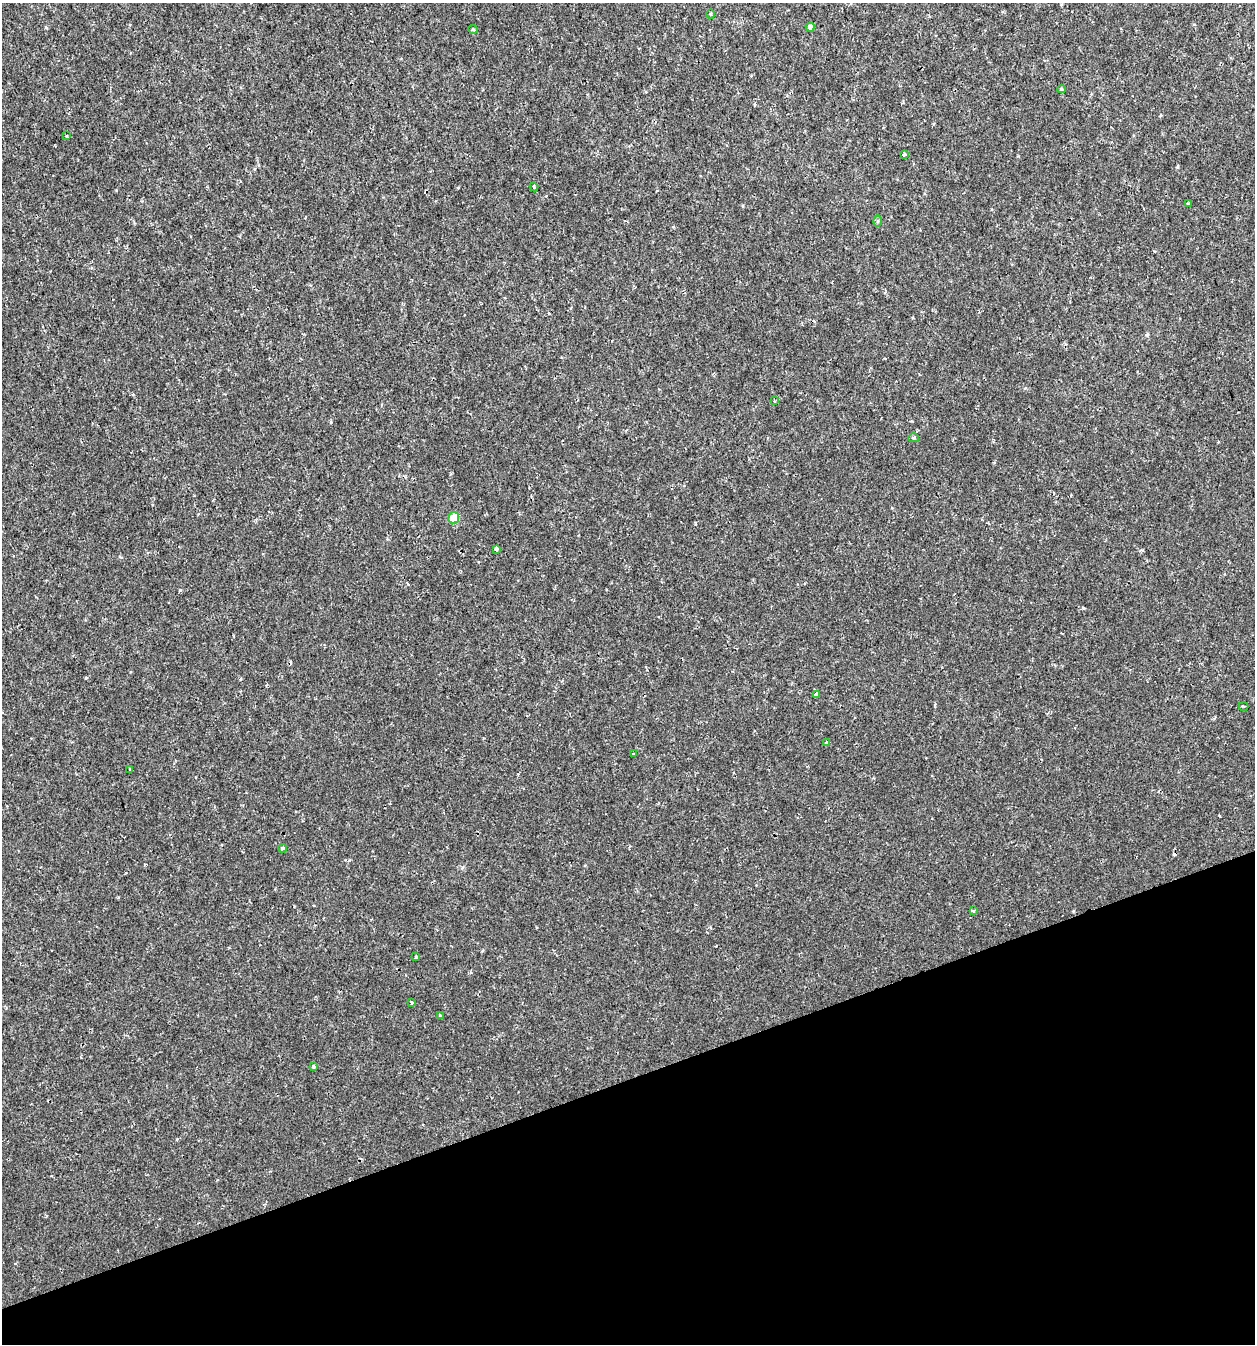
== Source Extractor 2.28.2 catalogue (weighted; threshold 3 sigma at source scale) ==
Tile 14 of 4 x 4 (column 2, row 4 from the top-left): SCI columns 1316-2568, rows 2-1343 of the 5191 x 5369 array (HDU 1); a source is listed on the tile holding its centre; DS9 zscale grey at full resolution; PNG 1257 x 1346 px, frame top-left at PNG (2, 3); each listed source drawn as its Kron ellipse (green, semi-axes under 4 px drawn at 4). Shown black and unused: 20% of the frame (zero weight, under 2 of 3 exposures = <1% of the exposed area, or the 3 px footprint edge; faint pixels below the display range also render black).
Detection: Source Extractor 2.28.2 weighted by HDU 2 'WHT'; one run over the whole footprint, this tile lists its part. Background 0.00191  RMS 0.0017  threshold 0.00744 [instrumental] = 3 sigma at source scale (4.5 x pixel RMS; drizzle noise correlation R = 1.50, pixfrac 1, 0.0396/0.0396 arcsec/px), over >= 5 px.
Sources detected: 27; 3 cosmic-ray / hot-pixel residue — neither listed nor drawn; the other 24 listed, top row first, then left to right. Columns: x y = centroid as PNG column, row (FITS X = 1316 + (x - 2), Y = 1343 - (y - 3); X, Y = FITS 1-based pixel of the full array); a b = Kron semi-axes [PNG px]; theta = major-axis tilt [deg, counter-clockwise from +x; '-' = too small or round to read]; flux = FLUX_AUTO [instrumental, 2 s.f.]
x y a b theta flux
711 14 5 3 - 0.18
810 27 4 4 - 0.5
473 29 5 4 - 0.2
1061 89 4 4 - 0.17
66 136 3 3 - 0.22
904 154 4 3 - 0.63
534 187 4 3 - 0.15
1188 204 3 3 - 0.38
878 221 6 4 90 0.25
774 400 4 2 - 0.14
913 438 5 4 - 0.24
454 518 6 5 - 4.2
496 549 4 4 - 1.6
816 694 4 3 - 0.97
1243 706 5 2 - 0.18
827 742 4 3 - 0.5
633 754 3 2 - 0.12
130 769 3 3 - 0.41
283 848 4 3 - 0.4
973 911 4 3 - 0.23
416 957 3 3 - 0.57
411 1002 3 3 - 0.25
440 1016 3 3 - 0.42
313 1067 4 3 - 0.28
Unlisted compact peaks at least as high as the median listed source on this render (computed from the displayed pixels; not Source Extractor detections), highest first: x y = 180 590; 86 678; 1177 167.